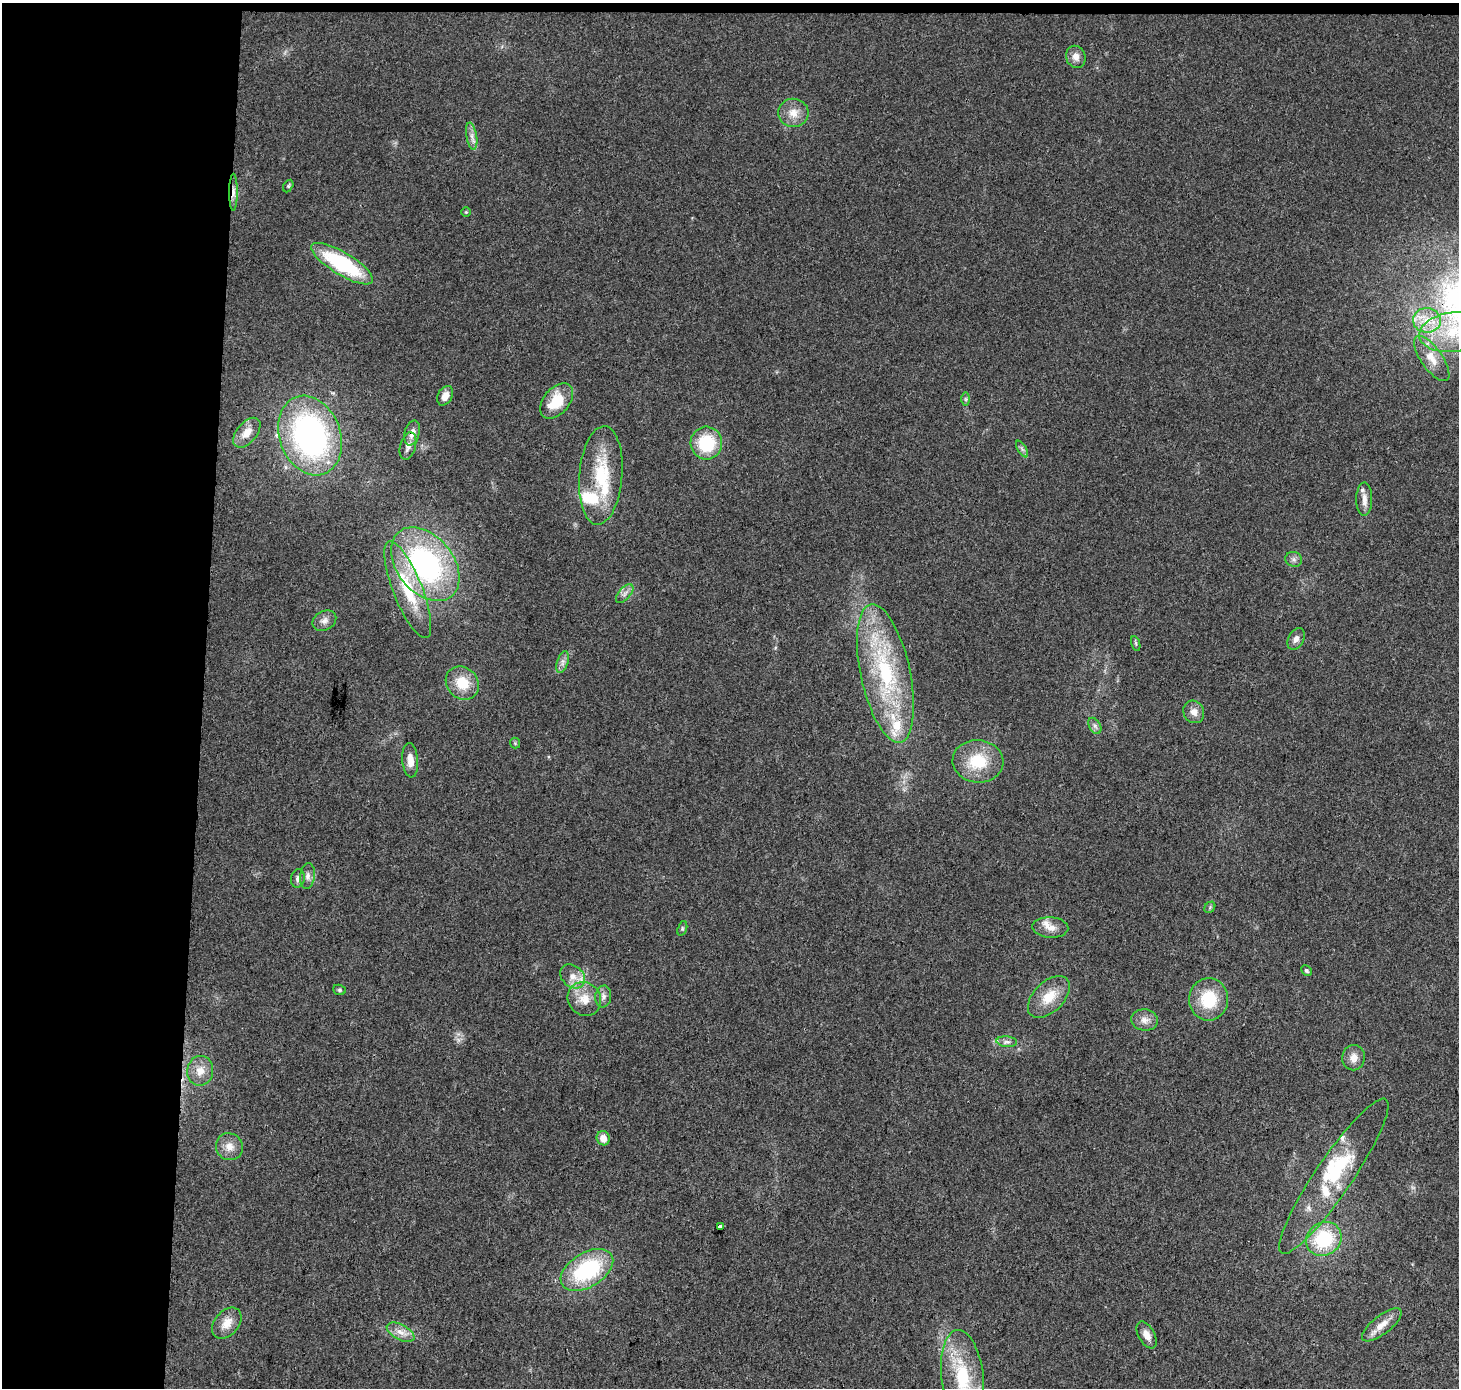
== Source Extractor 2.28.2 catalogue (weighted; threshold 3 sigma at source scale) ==
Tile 1 of 3 x 3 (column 1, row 1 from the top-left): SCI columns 9-1465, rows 3010-4395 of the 4379 x 4623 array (HDU 1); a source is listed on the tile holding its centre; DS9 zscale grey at full resolution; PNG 1461 x 1390 px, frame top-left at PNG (2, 3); each listed source drawn as its Kron ellipse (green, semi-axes under 4 px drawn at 4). Shown black and unused: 14% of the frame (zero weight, under 3 of 4 exposures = <1% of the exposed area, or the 3 px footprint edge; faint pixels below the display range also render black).
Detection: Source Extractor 2.28.2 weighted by HDU 2 'WHT'; one run over the whole footprint, this tile lists its part. Background 0.0348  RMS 0.0041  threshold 0.0185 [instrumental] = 3 sigma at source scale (4.5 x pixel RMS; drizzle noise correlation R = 1.50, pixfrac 1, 0.0396/0.0396 arcsec/px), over >= 5 px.
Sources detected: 72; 1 inside a brighter object's white glare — neither listed nor drawn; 8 inside a brighter listed object's ellipse — not listed separately; the other 63 listed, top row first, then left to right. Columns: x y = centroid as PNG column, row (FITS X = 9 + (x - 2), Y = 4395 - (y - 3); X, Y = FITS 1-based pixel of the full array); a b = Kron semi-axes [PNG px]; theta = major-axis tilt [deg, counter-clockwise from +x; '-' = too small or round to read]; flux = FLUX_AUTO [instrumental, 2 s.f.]
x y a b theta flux
1076 57 11 9 -67 3
793 113 15 14 - 5.3
472 136 14 5 -80 2.2
288 186 7 4 61 0.68
233 192 18 4 90 2.3
466 212 4 4 - 0.43
342 264 35 11 -31 39
1427 320 14 12 -7 7.1
1454 332 35 19 7 24
1432 359 26 10 -55 6.1
445 396 10 7 60 3.3
966 399 7 4 -90 0.69
557 401 20 13 49 13
247 433 17 10 51 5.4
412 433 13 7 73 3.3
310 436 41 30 -70 110
706 443 16 16 - 19
408 446 14 8 75 2.7
1022 449 9 4 -58 1.1
601 475 49 21 85 26
1364 499 16 8 90 3.1
1294 559 8 7 - 1.5
425 564 42 28 -51 88
408 590 52 14 -68 22
625 594 11 6 49 1.9
324 621 12 9 27 2.6
1296 639 11 7 61 2.2
1136 643 8 3 -71 0.61
563 662 11 5 72 1.8
885 673 71 24 -78 53
462 683 18 15 -46 10
1194 712 11 10 - 3
1095 726 9 5 -60 1.3
515 743 5 5 - 0.57
410 760 17 8 -85 4.2
978 761 25 21 -5 16
307 876 13 7 83 2.2
298 878 9 7 78 1.7
1210 907 6 4 49 0.68
1050 927 18 10 -3 4.1
682 928 7 4 72 0.69
1306 970 6 4 -45 0.7
573 976 13 10 -41 4.3
339 990 6 5 - 0.67
603 996 11 8 84 2
1049 997 25 15 45 9.6
584 999 17 16 - 7.2
1209 999 21 19 86 17
1145 1020 13 10 -7 3.4
1007 1042 10 5 -6 1.4
1354 1058 13 11 81 3.5
200 1071 15 13 80 5.2
603 1138 7 6 - 3.8
229 1147 14 13 - 4.4
1334 1176 93 18 56 31
720 1226 4 3 - 1.6
1324 1239 18 16 35 25
587 1270 29 17 31 38
227 1323 17 12 50 5.7
1382 1325 24 9 37 5.4
401 1332 15 7 -28 3.6
1147 1335 15 8 -61 3.7
963 1377 47 21 -83 30
Overlapping masked pixels (flux is a lower limit): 3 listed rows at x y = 233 192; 412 433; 1334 1176
Isophote crosses this tile's border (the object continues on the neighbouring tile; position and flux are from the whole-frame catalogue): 2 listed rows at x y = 1454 332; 963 1377